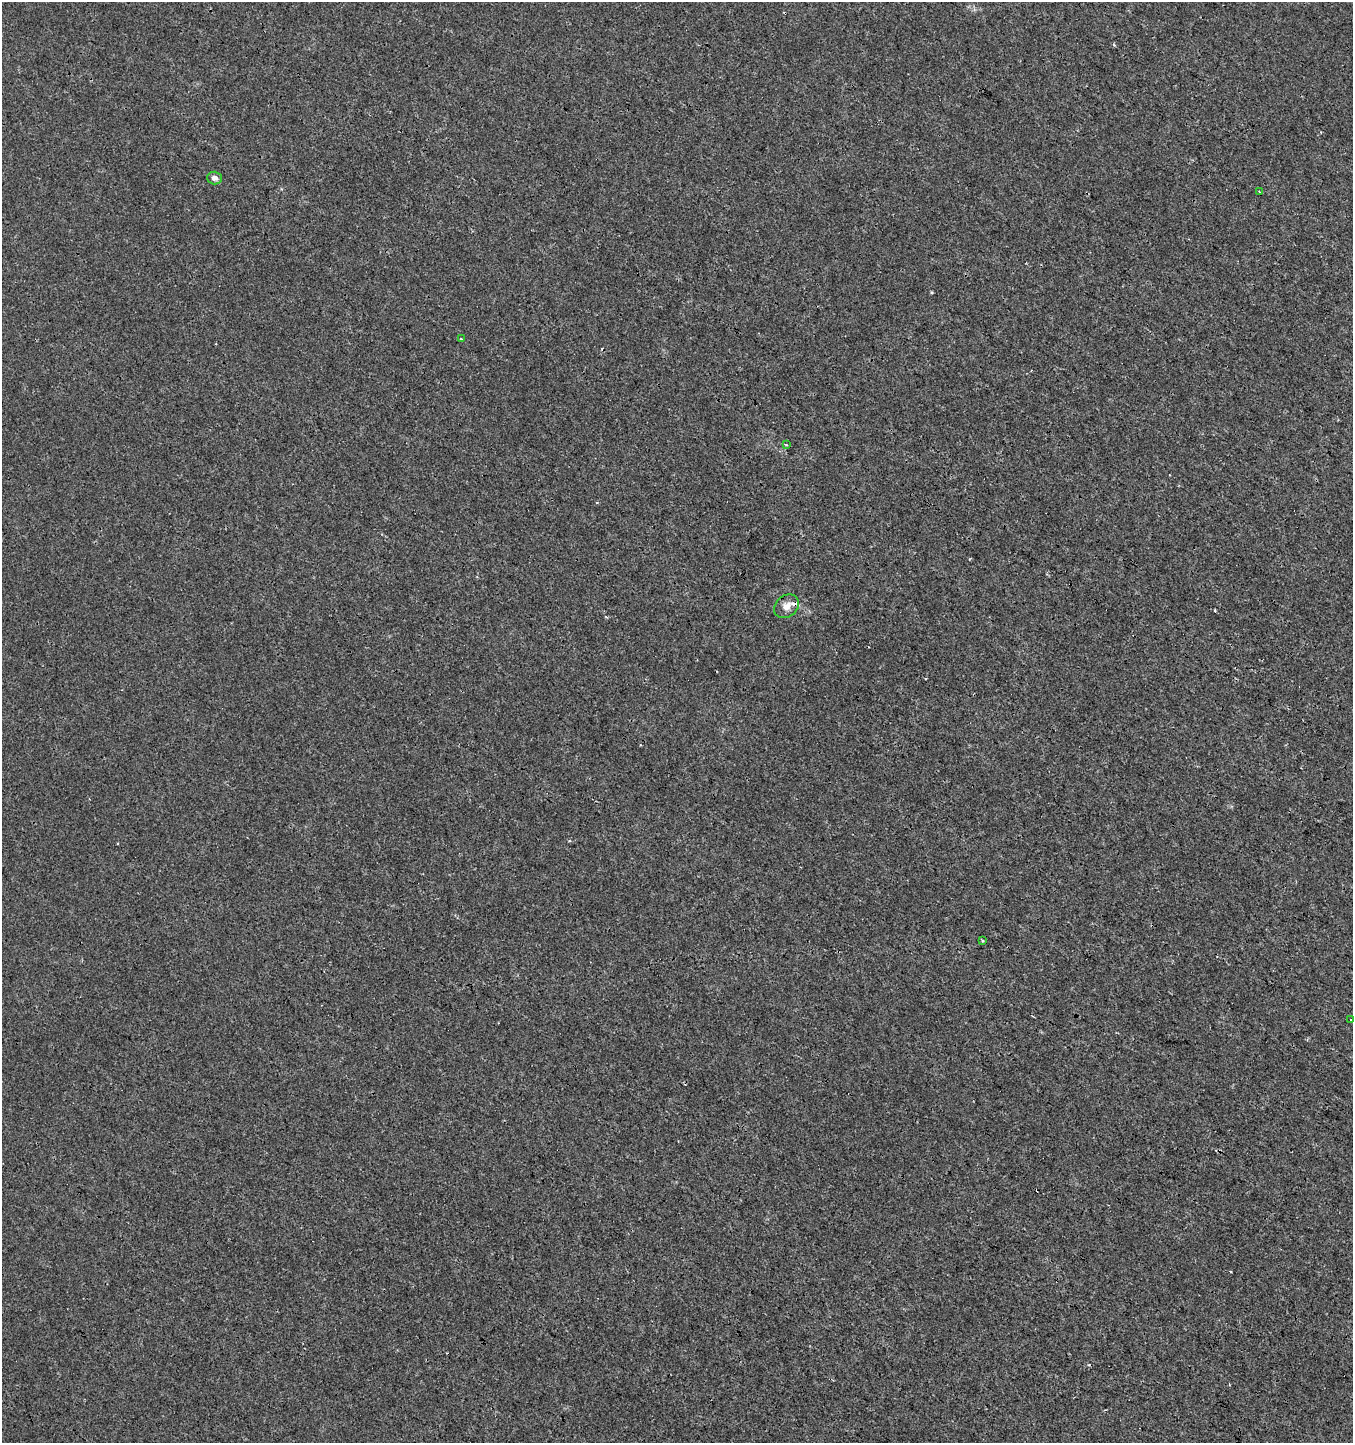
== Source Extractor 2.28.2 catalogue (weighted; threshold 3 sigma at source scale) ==
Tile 6 of 4 x 4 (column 2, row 2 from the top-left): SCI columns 1549-2899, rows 2889-4329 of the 5865 x 5770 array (HDU 1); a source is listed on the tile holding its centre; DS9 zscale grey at full resolution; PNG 1355 x 1445 px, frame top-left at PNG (2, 2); each listed source drawn as its Kron ellipse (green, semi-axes under 4 px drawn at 4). Shown black and unused: <1% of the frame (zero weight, under 3 of 4 exposures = <1% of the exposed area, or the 3 px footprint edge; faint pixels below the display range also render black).
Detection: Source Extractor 2.28.2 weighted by HDU 2 'WHT'; one run over the whole footprint, this tile lists its part. Background 2.56e-04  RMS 0.0013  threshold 0.00598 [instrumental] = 3 sigma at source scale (4.5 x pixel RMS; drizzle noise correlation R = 1.50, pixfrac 1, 0.0396/0.0396 arcsec/px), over >= 5 px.
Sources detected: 10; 3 cosmic-ray / hot-pixel residue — neither listed nor drawn; the other 7 listed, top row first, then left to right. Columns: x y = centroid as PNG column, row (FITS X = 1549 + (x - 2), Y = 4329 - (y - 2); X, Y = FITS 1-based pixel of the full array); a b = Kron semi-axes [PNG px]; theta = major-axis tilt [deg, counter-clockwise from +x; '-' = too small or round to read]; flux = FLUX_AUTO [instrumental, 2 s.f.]
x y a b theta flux
214 178 7 6 - 0.56
1259 192 3 2 - 0.11
461 339 3 2 - 0.15
786 445 3 2 - 0.11
786 606 13 10 37 1.2
982 940 3 3 - 0.33
1351 1020 3 3 - 0.61
Overlapping masked pixels (flux is a lower limit): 1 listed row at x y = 786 606
Isophote crosses this tile's border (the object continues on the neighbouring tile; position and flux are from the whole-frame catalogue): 1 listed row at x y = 1351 1020